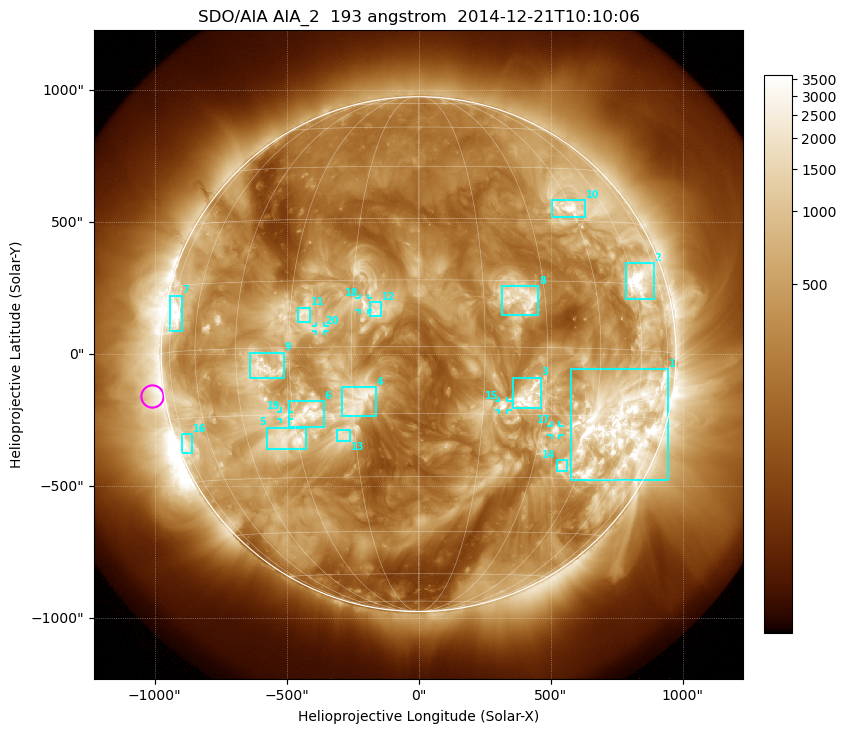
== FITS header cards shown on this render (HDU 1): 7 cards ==
TELESCOP= 'SDO/AIA'
INSTRUME= 'AIA_2'
WAVELNTH=                  193
WAVEUNIT= 'angstrom'
DATE-OBS= '2014-12-21T10:10:06.84'
CTYPE1  = 'HPLN-TAN'
CTYPE2  = 'HPLT-TAN'

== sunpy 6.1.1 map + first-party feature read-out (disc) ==
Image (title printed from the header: SDO/AIA AIA_2  193 angstrom  2014-12-21T10:10:06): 1024 x 1024 px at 2.4 arcsec/px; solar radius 975 arcsec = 406 px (full disc in frame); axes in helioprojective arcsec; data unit not stated in the header (colour bar unlabelled)
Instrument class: DISC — disc imager (sunpy class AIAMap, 193 A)
Bright regions (active regions / flare kernels): reference = the median radial profile (limb darkening/brightening removed); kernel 9 px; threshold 5 sigma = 1189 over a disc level ~364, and >= 1.15x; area >= 12 px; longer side >= 10 px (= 24 arcsec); searched inside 0.97 R_sun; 21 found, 20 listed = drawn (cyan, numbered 1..; 5 of them under ~33 arcsec drawn as corner ticks so the feature stays visible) (cap 20 boxes per figure: the strongest are kept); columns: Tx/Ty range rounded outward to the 5 arcsec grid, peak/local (2 s.f.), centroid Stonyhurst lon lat
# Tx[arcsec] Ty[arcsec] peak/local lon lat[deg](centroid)
1 575..945 -475..-55 14 +54 -17
2 785..890 205..345 12 +63 +16
3 355..465 -205..-85 11 +26 -11
4 -290..-160 -235..-125 5.8 -14 -12
5 -575..-425 -360..-275 11 -33 -20
6 -490..-360 -275..-175 8 -26 -15
7 -940..-895 85..220 11 -72 +8
8 315..455 145..260 7 +24 +11
9 -640..-510 -90..5 9.1 -37 -4
10 505..630 520..585 14 +44 +33
11 -460..-410 120..175 6 -26 +7
12 -185..-140 145..200 4.8 -9 +8
13 -310..-260 -330..-285 4.9 -18 -20
14 520..565 -445..-400 7.4 +39 -27
15 305..335 -210..-175 6.4 +20 -13
16 -895..-855 -375..-300 5.5 -73 -21
17 505..535 -305..-270 9.4 +34 -19
18 -225..-190 165..210 5 -12 +10
19 -520..-490 -245..-215 7 -32 -15
20 -390..-355 85..105 4.2 -22 +4
Off-limb structures (1.02-1.3 R_sun): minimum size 162 px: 7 found; the strongest spans PA ~65..125 deg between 1.02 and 1.3 R_sun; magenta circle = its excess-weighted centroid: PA ~100 deg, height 1.05 R_sun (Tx ~-1010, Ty ~-155 arcsec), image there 2.9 x the reference